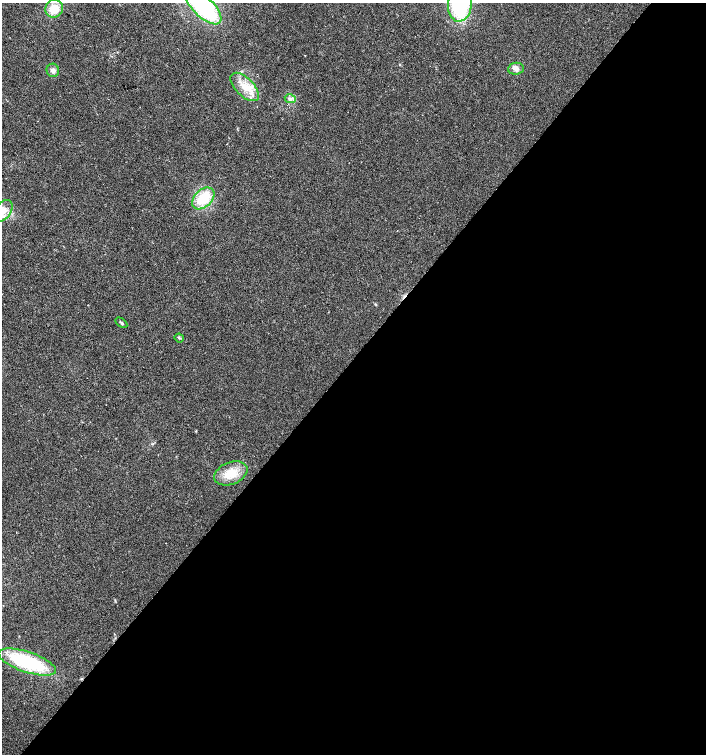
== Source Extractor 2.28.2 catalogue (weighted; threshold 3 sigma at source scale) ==
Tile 12 of 4 x 4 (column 4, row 3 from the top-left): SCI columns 4389-5796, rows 1509-3012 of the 6027 x 6021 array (HDU 1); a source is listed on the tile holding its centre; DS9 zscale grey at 2 x 2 block average (1 PNG px = mean of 2 x 2 image px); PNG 708 x 756 px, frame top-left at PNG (2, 3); each listed source drawn as its Kron ellipse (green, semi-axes under 4 px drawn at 4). Shown black and unused: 53% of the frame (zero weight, under 2 of 3 exposures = <1% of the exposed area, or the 3 px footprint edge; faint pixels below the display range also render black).
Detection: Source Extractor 2.28.2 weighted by HDU 2 'WHT'; one run over the whole footprint, this tile lists its part. Background 0.0392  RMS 0.008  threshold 0.0359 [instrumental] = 3 sigma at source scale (4.5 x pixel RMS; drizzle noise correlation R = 1.50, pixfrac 1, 0.0396/0.0396 arcsec/px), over >= 5 px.
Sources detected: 13; all 13 listed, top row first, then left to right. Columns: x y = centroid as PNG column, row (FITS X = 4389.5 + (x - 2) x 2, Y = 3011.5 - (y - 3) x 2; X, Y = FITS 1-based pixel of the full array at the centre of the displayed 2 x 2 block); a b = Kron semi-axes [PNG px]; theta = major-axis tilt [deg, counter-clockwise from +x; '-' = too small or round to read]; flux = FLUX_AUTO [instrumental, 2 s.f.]
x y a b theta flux
460 5 17 12 84 180
203 6 23 10 -44 230
54 9 9 8 - 32
516 69 8 6 7 8.4
53 70 7 6 - 7.2
245 87 18 9 -45 31
290 99 5 2 - 2.3
203 198 13 8 44 59
2 211 12 8 51 21
121 323 7 2 -34 2.8
179 338 5 2 - 2.2
231 473 17 11 22 36
27 662 30 10 -19 160
Isophote crosses this tile's border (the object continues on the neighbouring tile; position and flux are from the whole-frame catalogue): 3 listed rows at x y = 460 5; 203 6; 2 211
Diffuse or blended objects may show on this block-average render without a row.